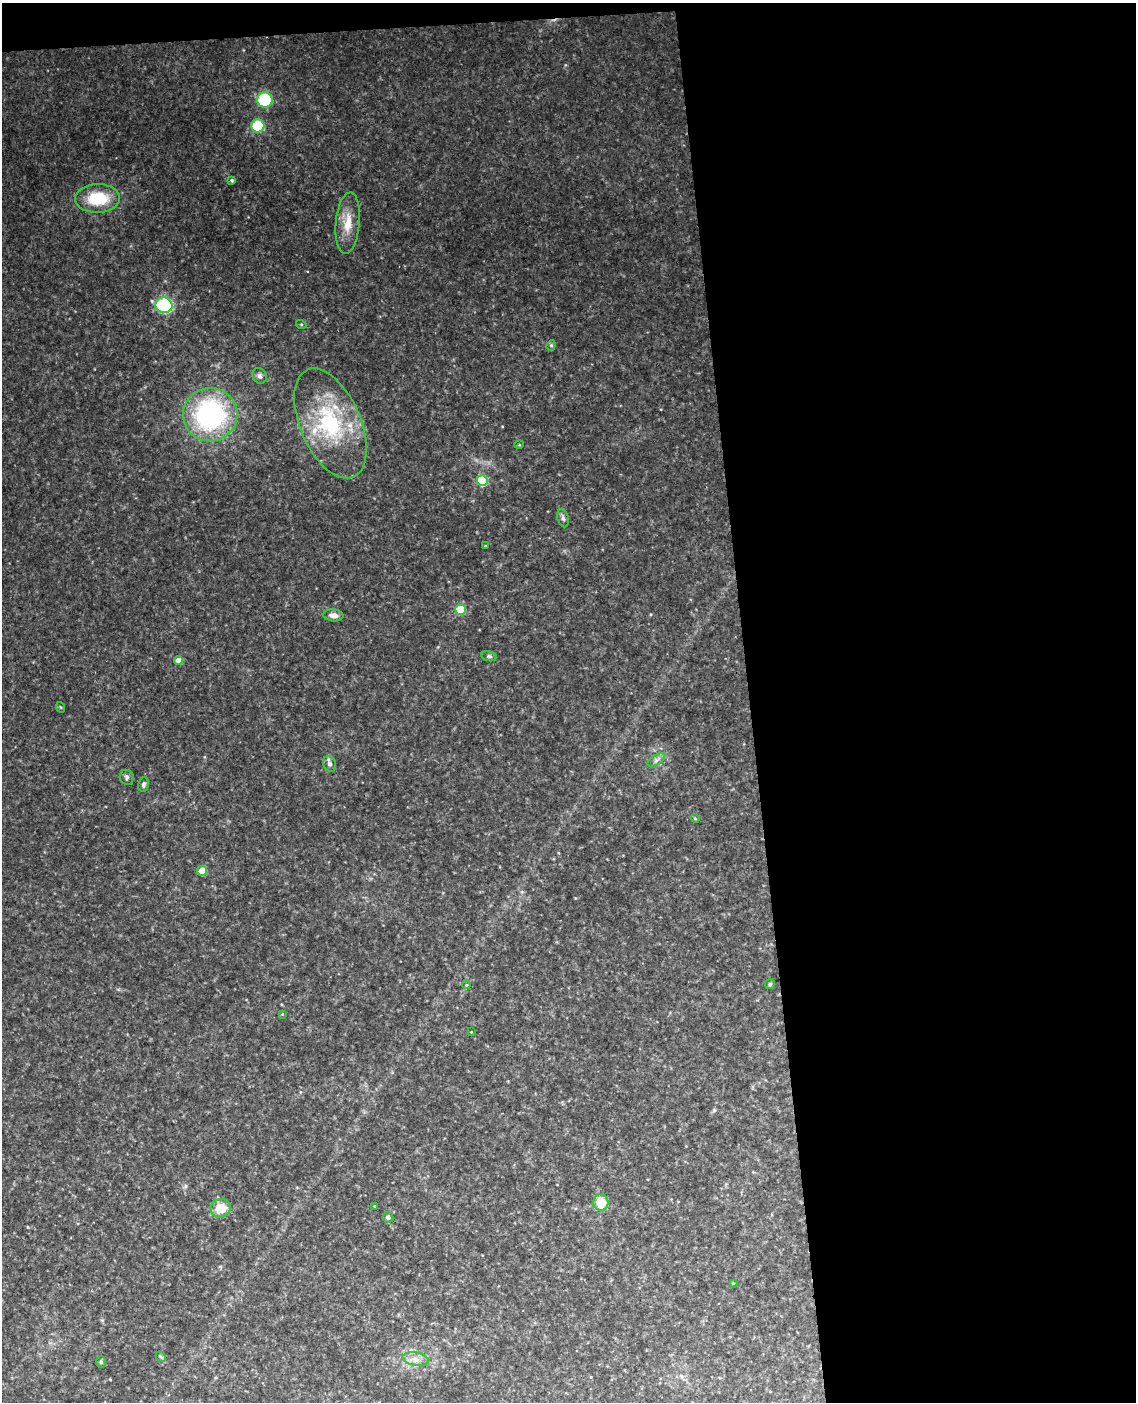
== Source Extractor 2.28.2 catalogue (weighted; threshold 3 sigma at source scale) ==
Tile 4 of 4 x 3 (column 4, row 1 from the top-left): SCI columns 3463-4596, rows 3044-4443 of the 4652 x 4581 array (HDU 1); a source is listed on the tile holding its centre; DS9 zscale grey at full resolution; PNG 1138 x 1404 px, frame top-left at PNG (2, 3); each listed source drawn as its Kron ellipse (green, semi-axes under 4 px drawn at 4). Shown black and unused: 35% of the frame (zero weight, under 3 of 4 exposures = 6% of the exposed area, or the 3 px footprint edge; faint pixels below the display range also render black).
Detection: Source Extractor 2.28.2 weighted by HDU 2 'WHT'; one run over the whole footprint, this tile lists its part. Background 0.116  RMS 0.01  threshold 0.0451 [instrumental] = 3 sigma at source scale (4.5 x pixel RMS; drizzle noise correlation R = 1.50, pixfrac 1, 0.05/0.05 arcsec/px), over >= 5 px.
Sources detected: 39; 1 inside a brighter listed object's ellipse — not listed separately; the other 38 listed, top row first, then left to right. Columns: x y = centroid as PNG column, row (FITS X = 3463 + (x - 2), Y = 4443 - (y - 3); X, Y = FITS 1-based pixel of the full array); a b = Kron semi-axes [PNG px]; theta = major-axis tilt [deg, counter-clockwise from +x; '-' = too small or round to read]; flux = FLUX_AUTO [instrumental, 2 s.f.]
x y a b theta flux
265 100 8 7 - 69
258 126 7 6 - 63
232 180 3 3 - 1.5
98 198 22 14 1 40
348 223 31 12 85 20
164 305 8 8 - 110
301 324 5 3 - 1
551 345 5 4 - 1.4
259 376 8 7 - 3.3
210 415 27 26 - 180
330 423 58 30 -67 100
519 445 5 3 - 0.79
482 480 5 5 - 61
563 518 9 5 -75 2.8
485 546 3 2 - 0.82
460 610 5 5 - 48
333 615 10 6 -6 5.9
489 656 8 5 -11 2.1
179 660 4 4 - 9.8
60 707 5 3 - 0.98
656 760 10 5 33 3.5
330 764 8 6 -73 3.4
127 777 7 7 - 2.6
143 784 8 5 83 2.2
695 818 5 4 - 1.1
202 871 5 5 - 29
770 984 5 5 - 1.5
466 985 4 3 - 0.9
282 1014 4 3 - 0.7
471 1032 3 3 - 0.66
601 1202 8 7 - 23
375 1206 3 2 - 0.86
220 1208 10 9 - 20
388 1217 5 5 - 3.3
733 1283 4 3 - 0.76
161 1357 6 4 -43 1.5
415 1359 13 6 -10 6.8
101 1362 6 5 - 1.5